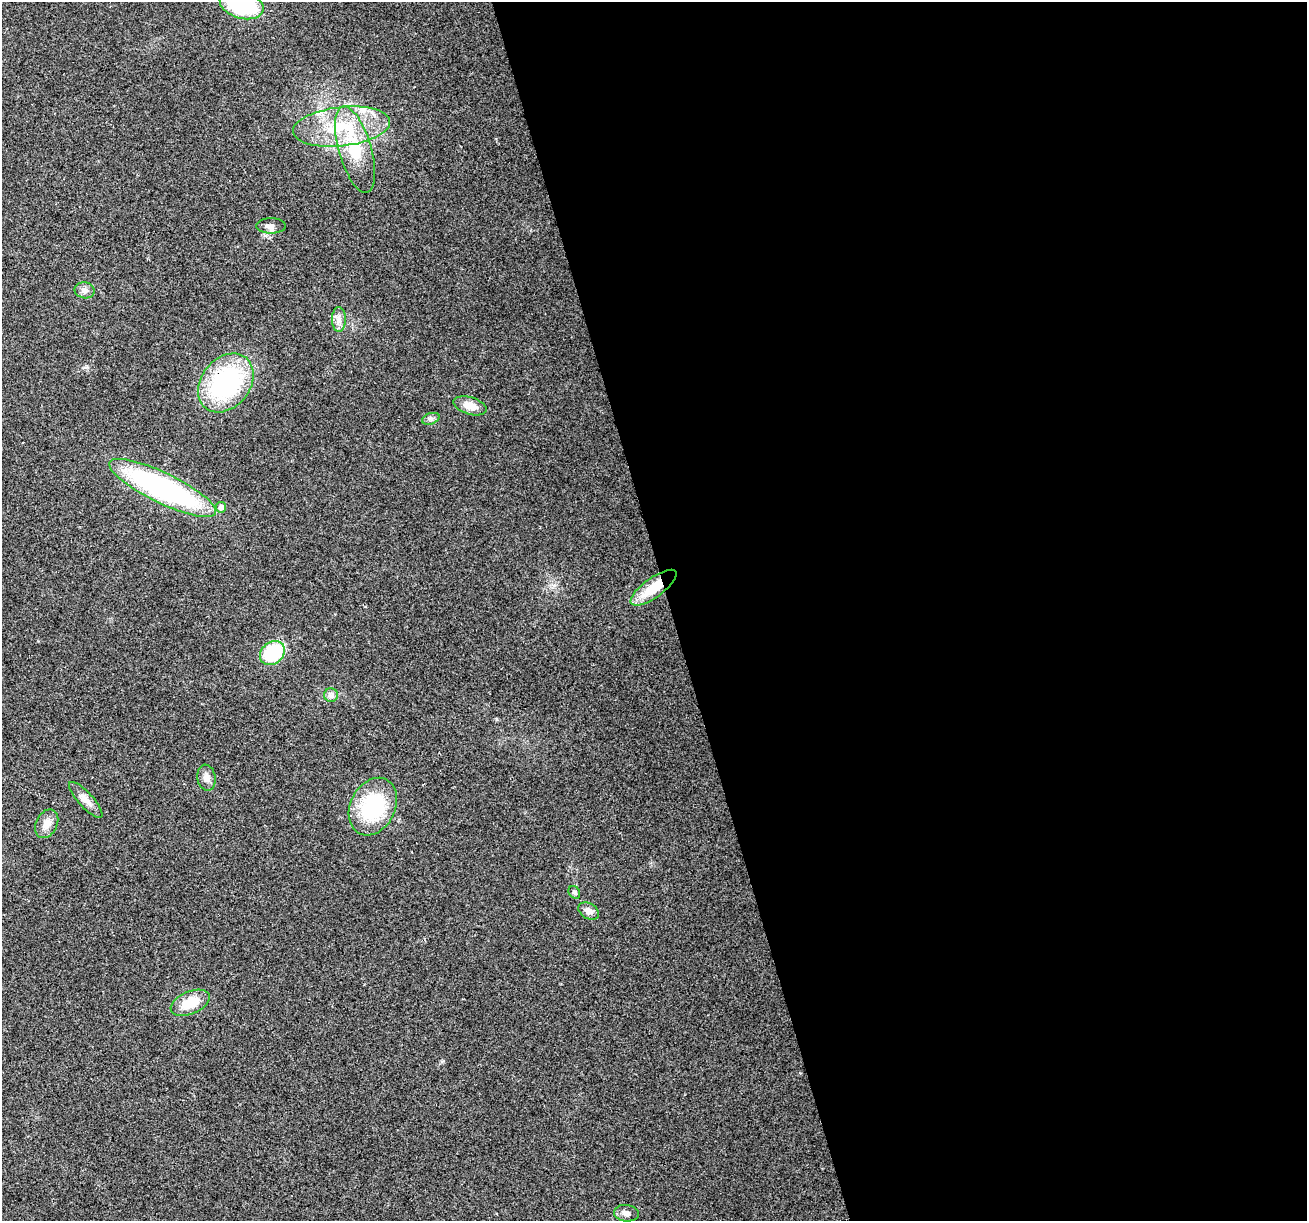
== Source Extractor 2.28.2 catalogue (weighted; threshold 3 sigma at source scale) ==
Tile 8 of 4 x 4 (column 4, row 2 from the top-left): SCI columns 3916-5220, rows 2539-3757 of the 5220 x 5026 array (HDU 1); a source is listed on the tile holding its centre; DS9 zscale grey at full resolution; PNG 1309 x 1223 px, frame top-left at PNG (2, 2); each listed source drawn as its Kron ellipse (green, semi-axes under 4 px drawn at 4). Shown black and unused: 49% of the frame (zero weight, under 2 of 3 exposures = <1% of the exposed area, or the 3 px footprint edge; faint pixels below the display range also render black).
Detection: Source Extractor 2.28.2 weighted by HDU 2 'WHT'; one run over the whole footprint, this tile lists its part. Background 0.0564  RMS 0.0086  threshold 0.0389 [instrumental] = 3 sigma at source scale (4.5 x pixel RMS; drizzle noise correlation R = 1.50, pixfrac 1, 0.0396/0.0396 arcsec/px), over >= 5 px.
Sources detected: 25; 1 cosmic-ray / hot-pixel residue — neither listed nor drawn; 2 inside a brighter listed object's ellipse — not listed separately; the other 22 listed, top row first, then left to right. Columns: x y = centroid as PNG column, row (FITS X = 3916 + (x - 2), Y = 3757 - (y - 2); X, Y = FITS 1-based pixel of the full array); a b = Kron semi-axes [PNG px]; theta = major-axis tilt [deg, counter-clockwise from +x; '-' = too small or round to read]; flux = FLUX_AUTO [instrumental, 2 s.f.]
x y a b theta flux
242 5 22 13 -17 77
342 127 49 19 6 56
355 149 44 16 -74 41
271 226 15 7 0 4.2
85 290 10 8 -12 4
339 319 12 7 -90 5.3
226 383 32 24 51 120
470 406 17 8 -17 10
431 419 9 5 19 2.5
163 488 59 15 -26 200
221 507 5 5 - 4.5
653 588 27 9 36 27
272 653 13 11 38 50
331 695 7 7 - 2.8
206 778 13 9 -80 5.9
86 800 23 7 -48 7.3
373 807 30 22 63 68
47 824 15 10 64 7.5
574 892 7 5 -56 2.1
589 911 11 7 -30 5.6
190 1003 21 11 23 21
626 1213 12 8 -8 4.5
Overlapping masked pixels (flux is a lower limit): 2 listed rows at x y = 226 383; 653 588
Isophote crosses this tile's border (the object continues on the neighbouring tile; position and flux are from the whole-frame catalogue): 1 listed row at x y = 242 5
Unlisted compact peaks at least as high as the median listed source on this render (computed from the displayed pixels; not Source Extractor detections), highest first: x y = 443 1061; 86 367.